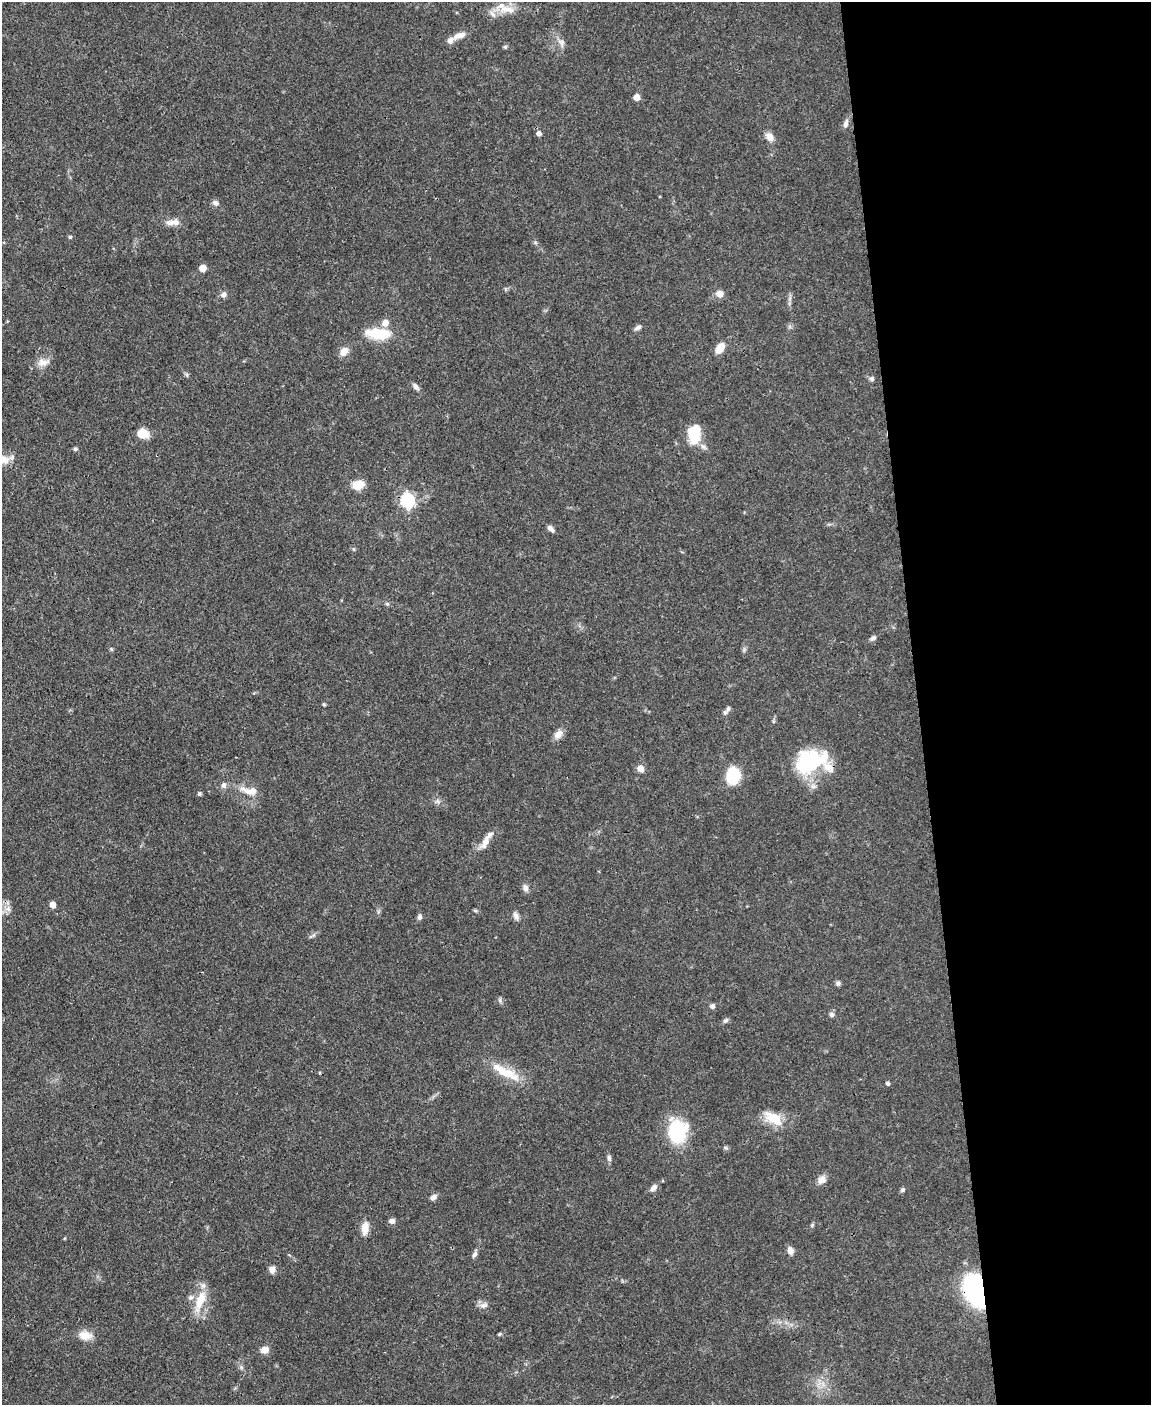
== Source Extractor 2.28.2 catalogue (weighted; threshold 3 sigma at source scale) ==
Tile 8 of 4 x 3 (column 4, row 2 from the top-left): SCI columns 3447-4595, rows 1640-3042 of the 4595 x 4572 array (HDU 1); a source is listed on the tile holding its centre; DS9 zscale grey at full resolution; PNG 1153 x 1407 px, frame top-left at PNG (2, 2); no overlay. Shown black and unused: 20% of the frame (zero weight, under 3 of 4 exposures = <1% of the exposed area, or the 3 px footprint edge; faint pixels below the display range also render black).
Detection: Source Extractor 2.28.2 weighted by HDU 2 'WHT'; one run over the whole footprint, this tile lists its part. Background 0.106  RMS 0.0043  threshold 0.0191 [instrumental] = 3 sigma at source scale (4.5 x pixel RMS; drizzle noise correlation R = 1.50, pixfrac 1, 0.05/0.05 arcsec/px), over >= 5 px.
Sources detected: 86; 1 inside a brighter object's white glare — not listed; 10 inside a brighter listed object's ellipse — not listed separately; the other 75 listed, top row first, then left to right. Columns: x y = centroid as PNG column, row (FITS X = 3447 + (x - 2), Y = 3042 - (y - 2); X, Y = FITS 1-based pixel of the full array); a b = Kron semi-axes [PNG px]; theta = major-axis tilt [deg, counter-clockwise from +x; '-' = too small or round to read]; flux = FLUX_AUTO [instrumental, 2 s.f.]
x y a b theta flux
506 9 29 9 -8 6.6
459 36 20 8 21 3.4
561 42 11 7 -55 2
505 47 5 5 - 0.6
636 97 5 5 - 4.6
846 123 12 6 73 1.7
539 133 5 5 - 1.9
770 137 12 8 -45 3.1
215 203 8 7 - 1.4
170 223 14 8 5 2.7
70 237 5 4 - 0.53
535 242 6 4 -19 0.62
203 268 5 5 - 6.3
720 294 6 6 - 4.2
224 295 7 7 - 1.7
385 323 6 6 - 4.3
638 328 10 5 24 1.2
379 334 26 11 -4 16
720 348 11 7 52 5.4
344 351 11 8 53 3.6
43 362 17 9 7 3.6
872 379 6 5 - 0.99
416 387 11 5 -47 1.5
143 434 13 10 -14 5.3
694 434 21 13 87 13
75 449 5 4 - 0.98
3 459 20 10 -6 4.9
358 485 10 8 14 7.4
407 500 6 6 - 77
550 528 9 6 -44 1.6
353 549 6 4 -89 0.53
387 604 6 4 -19 0.63
873 638 8 5 43 1.2
111 649 5 4 - 0.54
324 704 4 4 - 0.56
728 709 6 5 - 0.98
558 734 12 8 45 3
809 762 36 27 36 30
641 768 8 7 - 2.6
733 775 13 10 80 23
224 785 7 6 - 1.7
251 791 18 9 1 5.2
199 794 5 5 - 0.66
485 843 17 8 67 3.4
525 888 10 7 -77 1.7
53 904 5 5 - 3.3
8 909 8 7 - 2
475 910 6 4 -18 0.57
516 916 10 6 -69 1.7
419 917 7 6 - 1.2
838 983 7 6 - 0.96
712 1006 6 6 - 1.2
832 1014 6 6 - 1.3
726 1020 8 6 42 0.98
508 1073 35 13 -28 11
888 1083 4 4 - 1
774 1118 27 14 -29 9
677 1131 25 21 81 25
609 1158 8 5 -82 1.3
822 1179 10 9 - 2.9
654 1187 8 7 - 1.3
902 1190 6 5 - 0.83
433 1197 8 6 40 1.6
392 1221 6 6 - 1.8
812 1225 6 4 73 0.58
365 1228 15 8 83 4.5
790 1250 9 7 -69 2.2
474 1255 9 6 59 1.2
272 1270 8 7 - 2.3
977 1290 19 12 -67 130
200 1300 30 11 69 9.2
483 1305 12 7 20 1.8
499 1334 5 4 - 0.52
85 1335 18 11 -5 4.7
265 1350 10 8 18 2.8
Overlapping masked pixels (flux is a lower limit): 2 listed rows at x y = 677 1131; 977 1290
Isophote crosses this tile's border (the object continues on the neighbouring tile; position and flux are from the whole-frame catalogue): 1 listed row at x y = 3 459